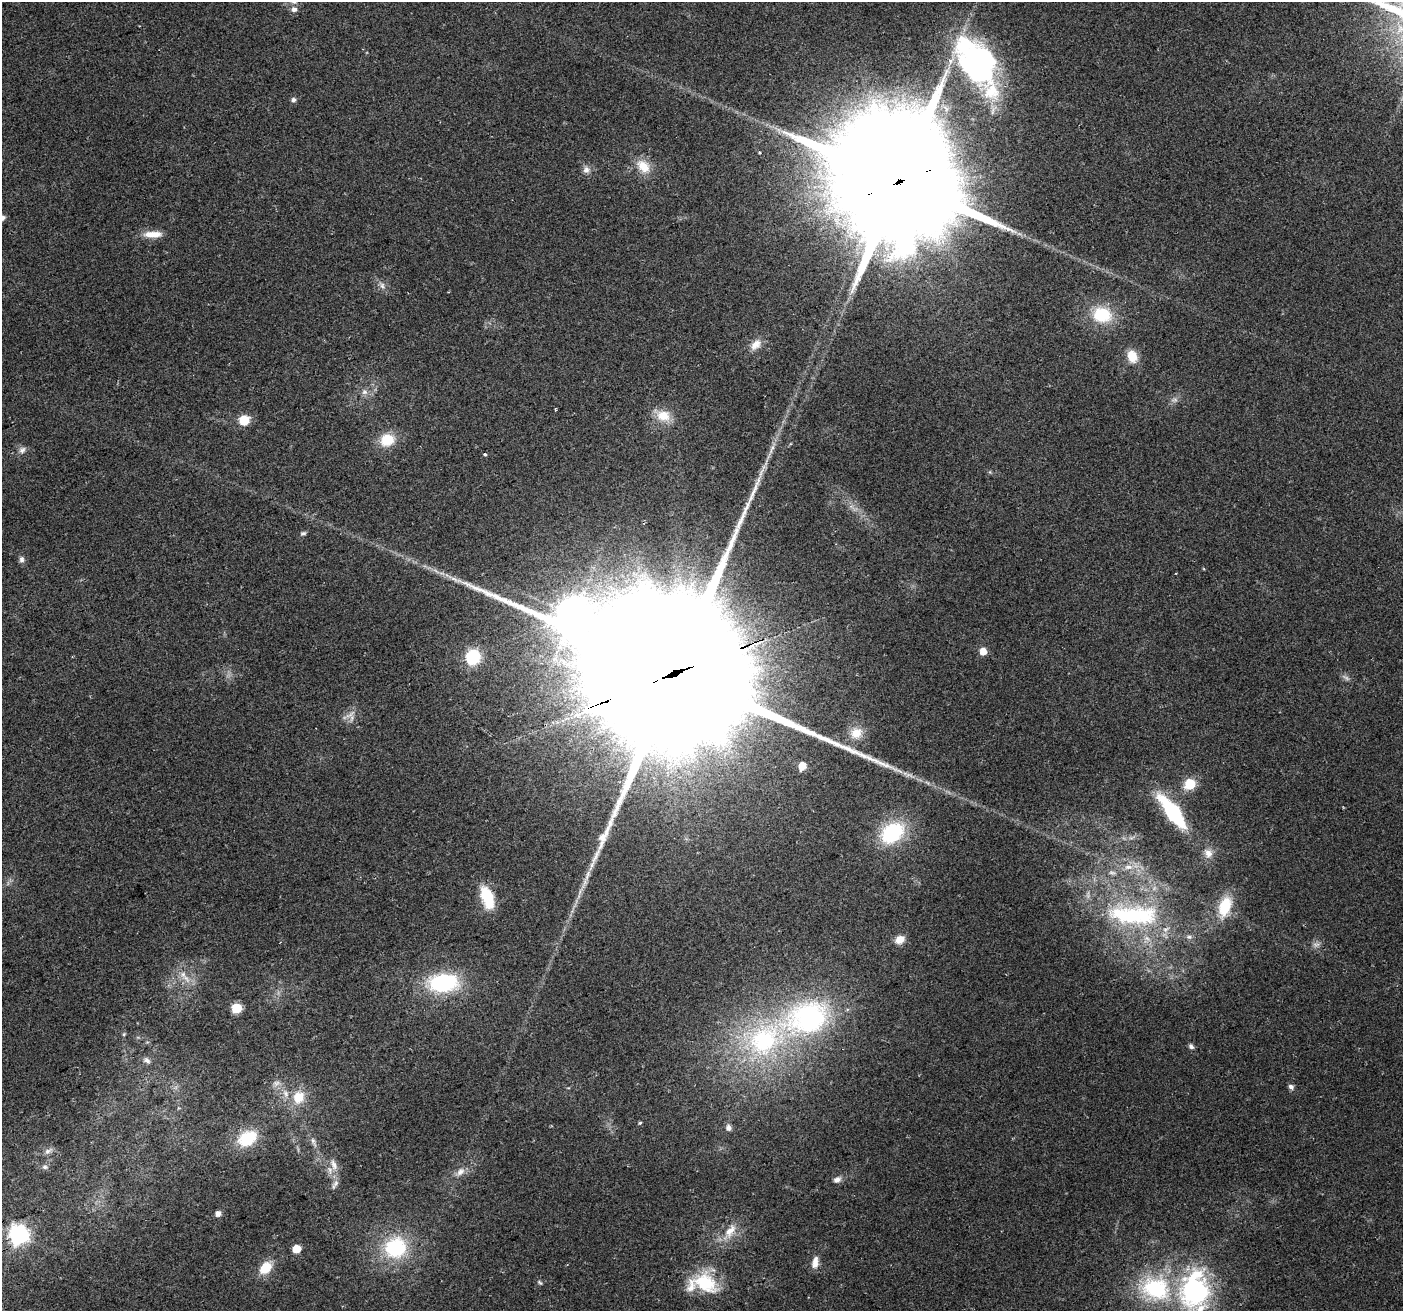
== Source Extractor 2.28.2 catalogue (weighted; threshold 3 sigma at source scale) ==
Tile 7 of 4 x 4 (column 3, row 2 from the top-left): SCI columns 2836-4236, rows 2771-4079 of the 5668 x 5486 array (HDU 1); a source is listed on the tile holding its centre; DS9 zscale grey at full resolution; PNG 1405 x 1313 px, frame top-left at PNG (2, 2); no overlay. Shown black and unused: <1% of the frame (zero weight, under 2 of 3 exposures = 2% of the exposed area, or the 3 px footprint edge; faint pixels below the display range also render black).
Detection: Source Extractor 2.28.2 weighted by HDU 2 'WHT'; one run over the whole footprint, this tile lists its part. Background 0.0543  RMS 0.011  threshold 0.0493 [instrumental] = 3 sigma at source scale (4.5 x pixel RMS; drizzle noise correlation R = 1.50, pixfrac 1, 0.0396/0.0396 arcsec/px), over >= 5 px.
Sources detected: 81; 2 too faint to see at this stretch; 2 inside a brighter object's white glare — not listed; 6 inside a brighter listed object's ellipse — not listed separately; the other 71 listed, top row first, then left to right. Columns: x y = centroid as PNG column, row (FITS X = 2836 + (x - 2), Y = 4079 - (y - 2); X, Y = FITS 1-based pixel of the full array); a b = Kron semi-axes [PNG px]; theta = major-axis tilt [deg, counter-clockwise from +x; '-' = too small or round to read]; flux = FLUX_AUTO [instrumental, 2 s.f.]
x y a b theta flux
294 9 8 7 - 4.4
979 60 44 33 -73 240
293 100 6 5 - 3.1
643 166 20 14 -42 19
586 170 10 8 67 5.3
899 181 47 34 20 51000
2 218 5 5 - 6.8
153 234 23 8 1 14
382 286 8 6 -88 3.8
1102 315 20 17 -11 45
756 345 16 10 46 10
1132 356 13 10 -70 18
365 392 9 7 -31 4.5
1175 400 9 5 19 3.3
663 416 18 14 -11 20
244 420 6 6 - 61
387 440 14 12 15 28
22 450 10 9 - 4.6
485 454 4 3 - 3.5
303 533 8 5 7 2
22 559 8 6 -89 3.4
454 579 15 5 -27 6.3
573 615 13 11 50 2100
983 651 6 5 - 12
473 657 6 6 - 200
675 673 112 36 21 150000
856 733 17 15 33 16
802 766 6 5 - 17
1190 784 6 6 - 76
1173 812 33 11 -52 99
892 833 21 15 36 89
1208 853 13 10 -49 8.3
1128 867 12 7 1 7.5
588 875 17 6 68 8.3
487 897 21 10 -71 44
1225 906 22 13 71 36
1134 915 73 24 -3 120
1189 937 7 6 - 2.8
900 939 11 9 31 10
1316 944 11 4 0 3.2
183 974 9 7 75 5.5
443 983 28 17 3 100
237 1008 5 5 - 63
809 1015 70 34 20 210
124 1034 5 4 - 1.2
1191 1046 7 5 -45 3.1
147 1060 10 7 -20 4
276 1083 10 6 10 4.4
1291 1087 7 6 - 3.3
299 1097 16 15 - 22
640 1123 5 4 - 1.3
728 1127 8 7 - 4.1
247 1138 19 13 28 44
313 1142 15 6 -67 5.1
48 1151 11 6 35 3.9
334 1165 17 8 -72 8.6
45 1167 8 6 -22 2.8
460 1172 13 8 41 7.5
837 1180 9 7 21 5
335 1184 16 5 59 4.2
218 1214 5 5 - 6.2
730 1231 22 11 53 17
19 1235 7 7 - 490
396 1248 23 21 28 78
297 1249 5 5 - 23
815 1262 15 8 81 8.9
266 1268 16 11 48 20
540 1283 7 4 -41 1.6
705 1283 34 23 -30 52
1156 1288 38 30 -15 100
1194 1290 48 35 79 170
Overlapping masked pixels (flux is a lower limit): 3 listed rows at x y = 899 181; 675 673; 19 1235
Isophote crosses this tile's border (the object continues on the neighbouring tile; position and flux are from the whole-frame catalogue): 2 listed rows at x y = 2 218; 1194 1290